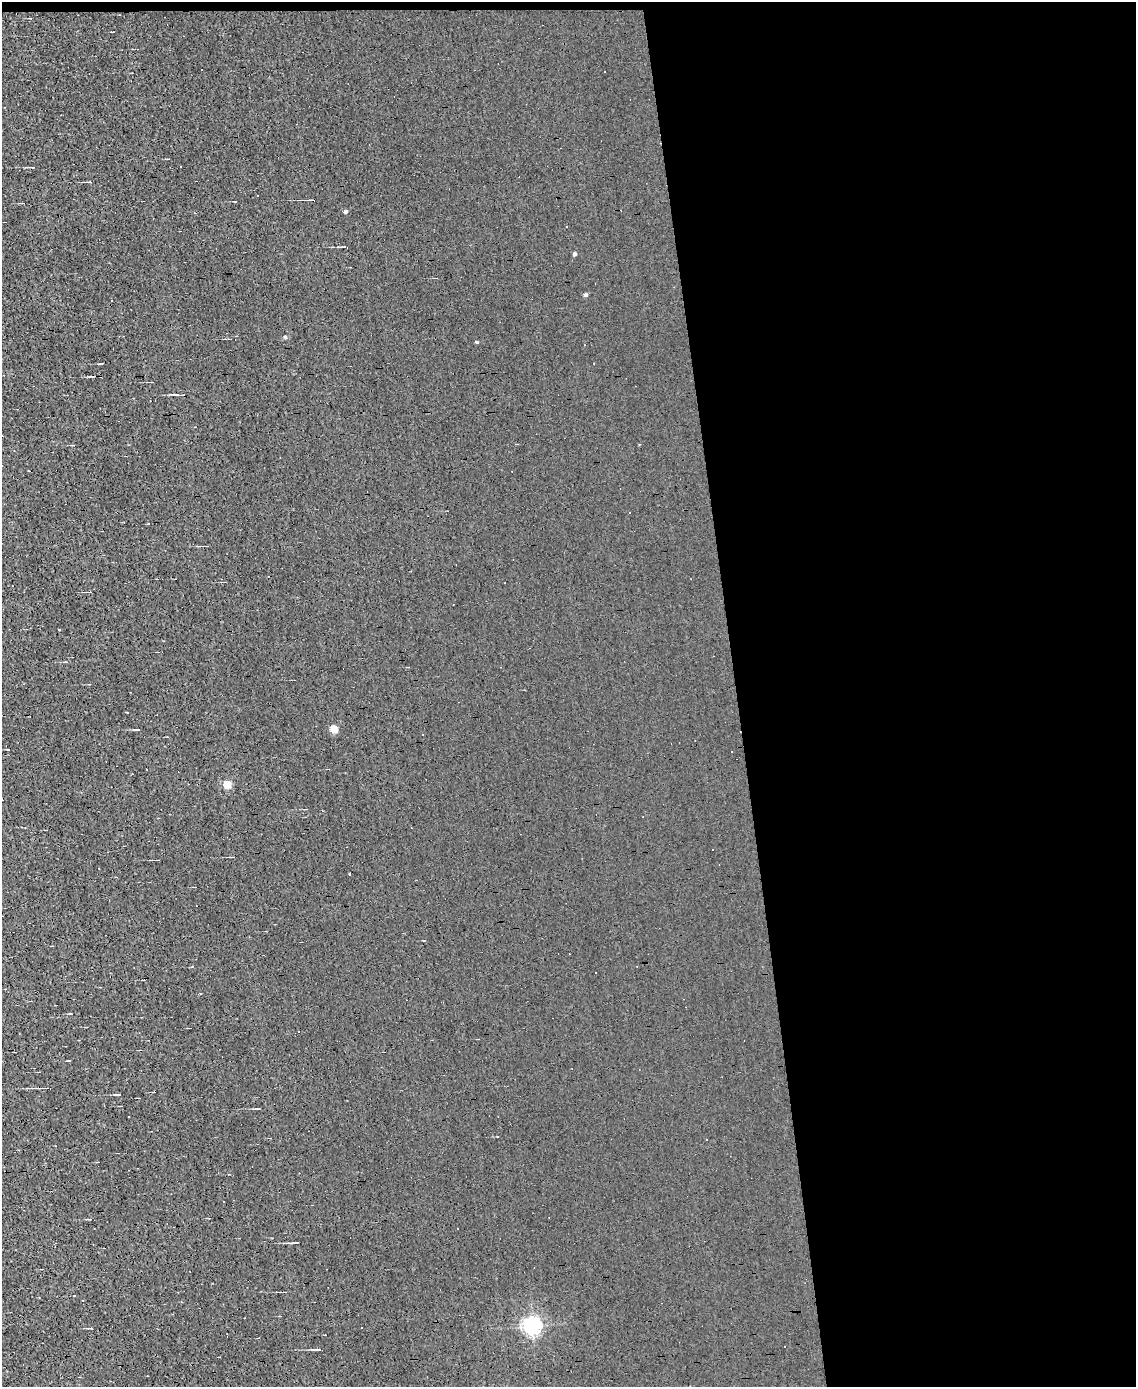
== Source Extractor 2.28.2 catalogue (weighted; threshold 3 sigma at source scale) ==
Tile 4 of 4 x 3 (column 4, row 1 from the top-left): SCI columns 3401-4534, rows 2902-4286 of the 4534 x 4526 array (HDU 1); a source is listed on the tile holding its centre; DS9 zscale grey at full resolution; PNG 1138 x 1389 px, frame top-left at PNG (2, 2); no overlay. Shown black and unused: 36% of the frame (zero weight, under 3 of 4 exposures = <1% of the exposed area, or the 3 px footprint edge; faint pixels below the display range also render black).
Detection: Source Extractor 2.28.2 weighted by HDU 2 'WHT'; one run over the whole footprint, this tile lists its part. Background 0.0026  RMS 0.011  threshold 0.0484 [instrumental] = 3 sigma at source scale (4.5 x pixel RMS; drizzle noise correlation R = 1.50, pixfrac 1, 0.05/0.05 arcsec/px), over >= 5 px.
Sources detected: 43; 10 cosmic-ray / hot-pixel residue — not listed; the other 33 listed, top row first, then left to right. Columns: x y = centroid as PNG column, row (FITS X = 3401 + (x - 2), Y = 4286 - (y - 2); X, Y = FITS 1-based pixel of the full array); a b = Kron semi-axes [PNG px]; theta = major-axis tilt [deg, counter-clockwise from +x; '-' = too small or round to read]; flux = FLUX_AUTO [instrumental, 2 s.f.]
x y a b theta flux
32 167 5 2 - 0.89
89 182 4 3 - 0.89
310 200 9 2 0 2.2
346 211 4 4 - 2.4
567 227 3 3 - 0.91
344 247 6 3 8 1.1
575 254 4 4 - 2.5
585 295 4 4 - 3.2
285 337 5 4 - 1.4
476 342 4 3 - 3.6
152 382 4 2 - 0.8
177 394 11 3 -7 3
206 546 6 2 0 1.5
89 592 5 2 - 1
59 630 2 2 - 1.2
334 728 5 4 - 25
137 730 6 3 9 1.1
423 734 3 2 - 0.64
146 769 2 2 - 0.83
227 784 5 5 - 27
158 860 3 2 - 0.85
349 874 3 2 - 1.3
2 916 2 2 - 0.96
44 1088 13 3 2 3.9
118 1095 8 2 3 1.4
258 1109 5 3 - 0.98
224 1201 3 2 - 0.7
297 1243 4 2 - 1
83 1300 3 2 - 1.4
532 1325 6 6 - 400
91 1328 3 3 - 0.93
784 1346 2 2 - 0.85
318 1350 8 3 -2 3.5
Isophote crosses this tile's border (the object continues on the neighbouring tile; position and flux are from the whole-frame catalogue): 1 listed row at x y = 2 916
Unlisted compact peaks at least as high as the median listed source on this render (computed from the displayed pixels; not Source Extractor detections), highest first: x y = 74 1296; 127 712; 99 364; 70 1013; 235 202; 639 445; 497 1136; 192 966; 89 1219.